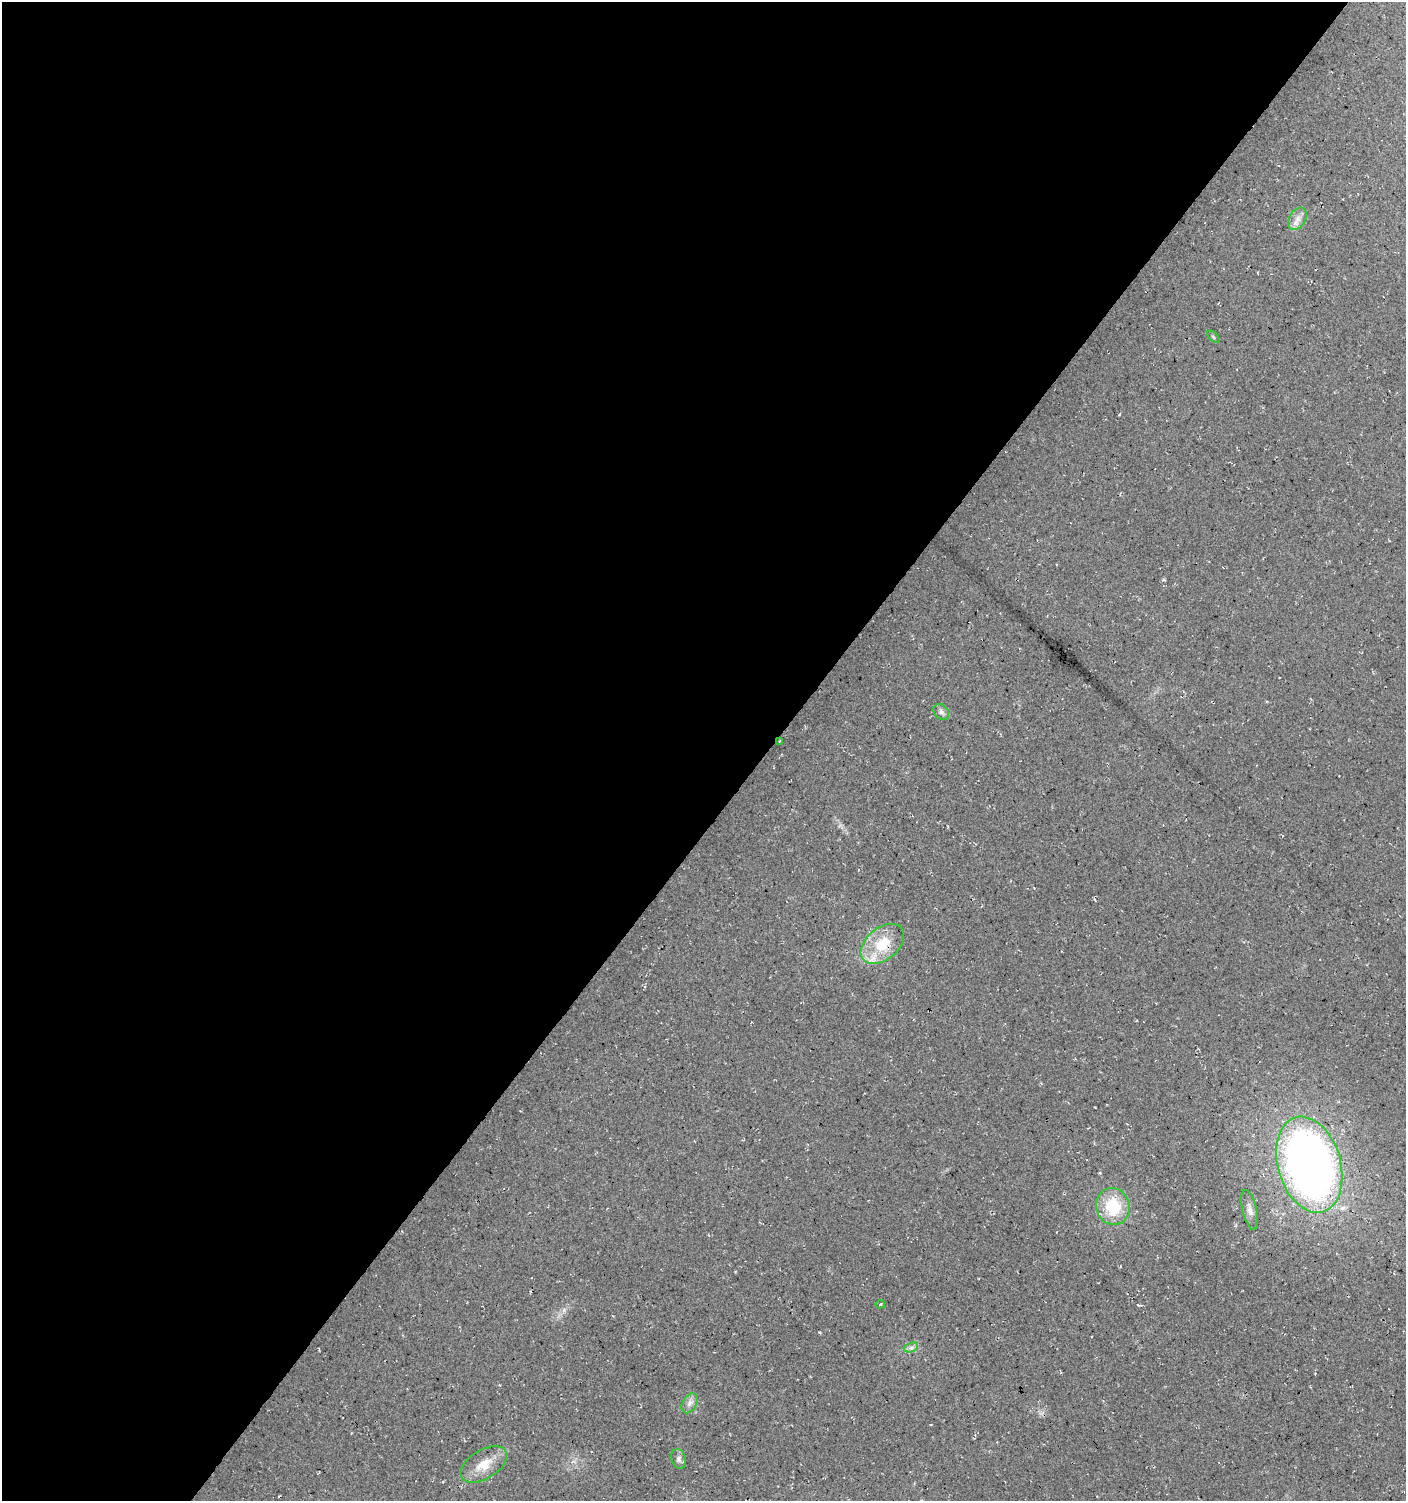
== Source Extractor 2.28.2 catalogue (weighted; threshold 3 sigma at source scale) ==
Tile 5 of 4 x 4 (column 1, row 2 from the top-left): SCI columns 239-1642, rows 2999-4497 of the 6043 x 6022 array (HDU 1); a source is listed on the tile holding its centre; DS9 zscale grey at full resolution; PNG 1408 x 1503 px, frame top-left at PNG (2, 2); each listed source drawn as its Kron ellipse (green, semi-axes under 4 px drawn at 4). Shown black and unused: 55% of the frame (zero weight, under 3 of 4 exposures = <1% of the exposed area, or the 3 px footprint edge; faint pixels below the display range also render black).
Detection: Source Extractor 2.28.2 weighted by HDU 2 'WHT'; one run over the whole footprint, this tile lists its part. Background 0.0176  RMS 0.0054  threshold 0.0244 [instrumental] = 3 sigma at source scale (4.5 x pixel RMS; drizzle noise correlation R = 1.50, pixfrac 1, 0.0396/0.0396 arcsec/px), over >= 5 px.
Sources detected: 14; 1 cosmic-ray / hot-pixel residue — neither listed nor drawn; the other 13 listed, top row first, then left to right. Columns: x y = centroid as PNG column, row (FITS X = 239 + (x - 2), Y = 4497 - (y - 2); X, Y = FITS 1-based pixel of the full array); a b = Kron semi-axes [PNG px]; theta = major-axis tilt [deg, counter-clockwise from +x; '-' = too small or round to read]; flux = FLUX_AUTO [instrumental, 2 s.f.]
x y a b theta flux
1297 219 12 8 59 3.6
1213 337 8 3 -45 0.61
941 712 9 6 -45 1.9
780 741 4 2 - 0.46
882 944 25 16 40 19
1309 1165 49 31 -73 360
1113 1206 18 16 -71 22
1250 1210 20 7 -77 4.3
880 1304 5 3 - 0.62
911 1347 7 4 20 1.6
689 1403 11 7 60 2.5
679 1459 10 7 -73 2
484 1464 26 14 31 10
Overlapping masked pixels (flux is a lower limit): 2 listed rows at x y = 780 741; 882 944